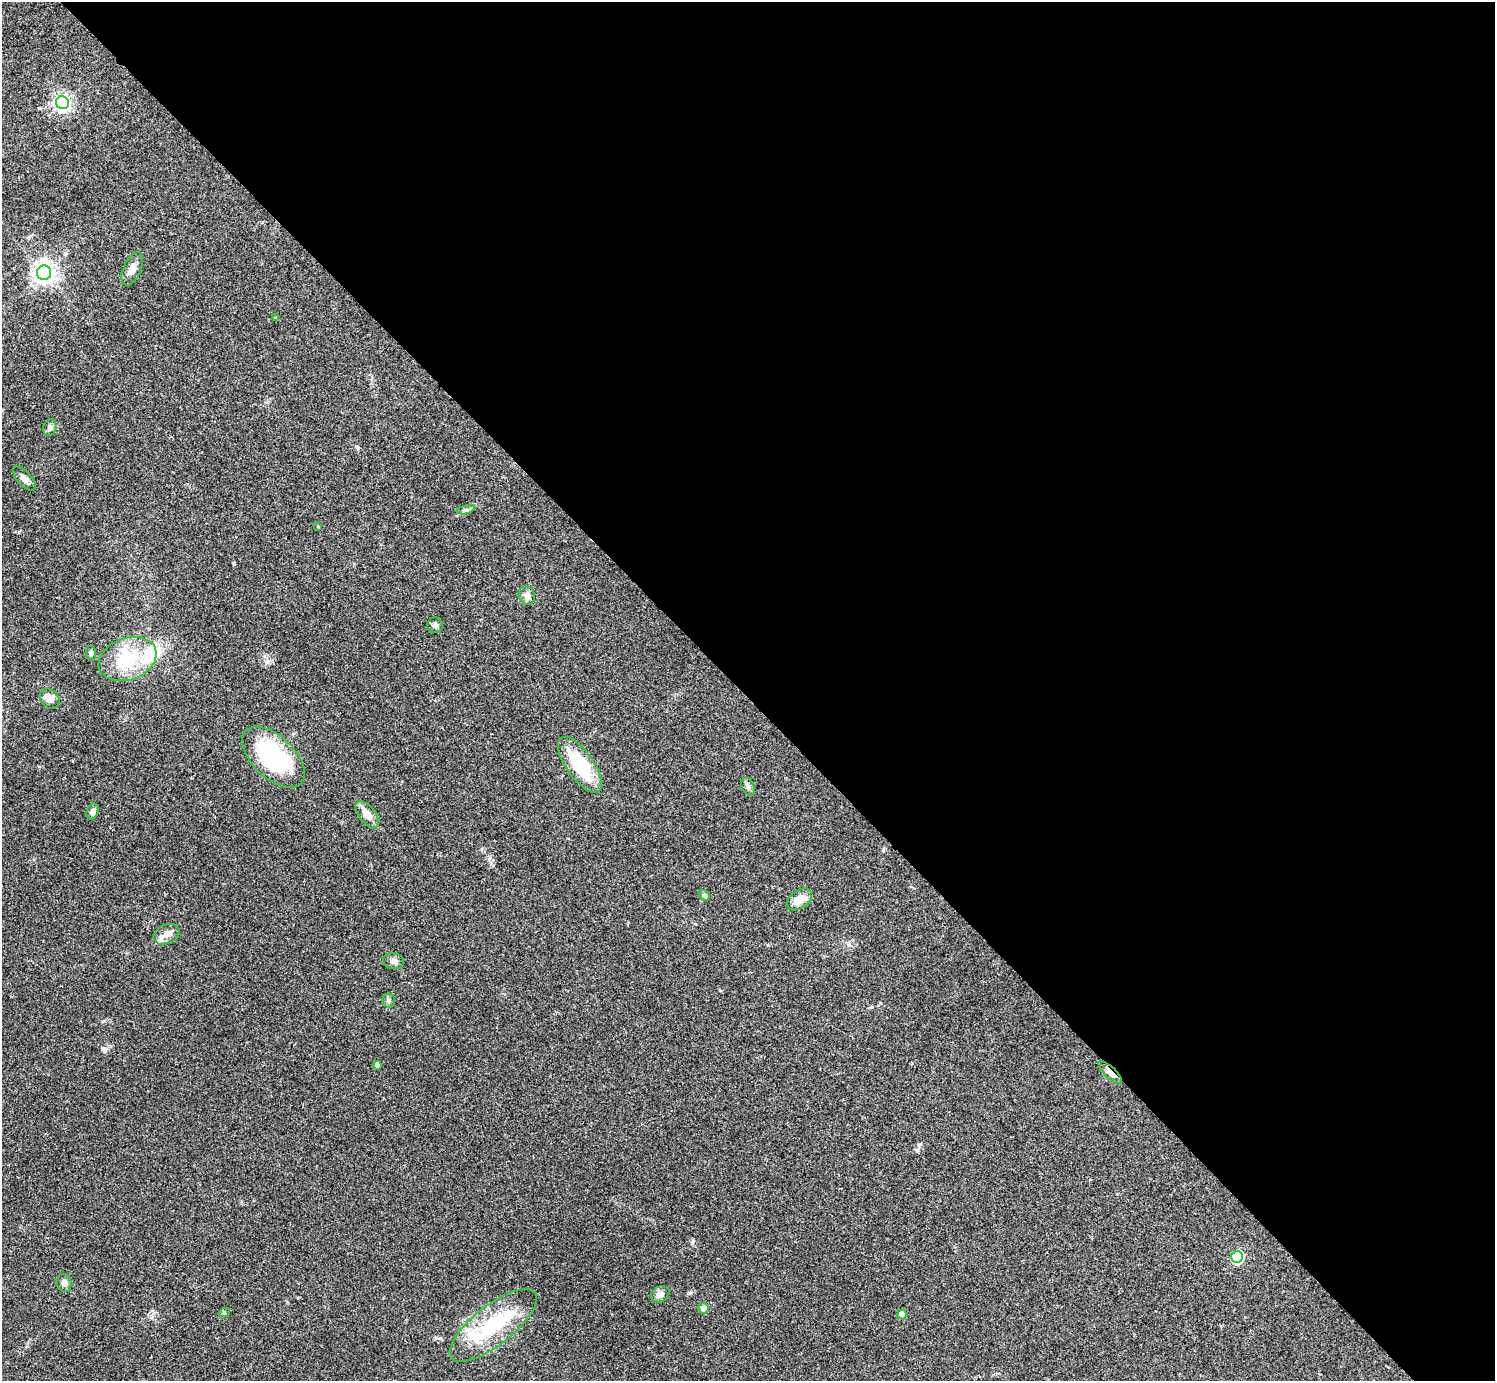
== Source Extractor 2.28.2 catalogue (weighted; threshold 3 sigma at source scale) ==
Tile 8 of 4 x 4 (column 4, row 2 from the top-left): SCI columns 4481-5973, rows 2917-4295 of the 5974 x 5972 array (HDU 1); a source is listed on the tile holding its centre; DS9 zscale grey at full resolution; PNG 1497 x 1383 px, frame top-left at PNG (2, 2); each listed source drawn as its Kron ellipse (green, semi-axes under 4 px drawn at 4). Shown black and unused: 51% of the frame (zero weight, under 2 of 3 exposures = <1% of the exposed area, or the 3 px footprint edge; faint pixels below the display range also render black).
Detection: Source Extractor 2.28.2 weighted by HDU 2 'WHT'; one run over the whole footprint, this tile lists its part. Background 0.0473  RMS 0.0066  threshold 0.0298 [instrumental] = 3 sigma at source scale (4.5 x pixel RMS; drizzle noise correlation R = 1.50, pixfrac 1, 0.05/0.05 arcsec/px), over >= 5 px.
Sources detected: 34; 1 inside a brighter object's white glare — neither listed nor drawn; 1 inside a brighter listed object's ellipse — not listed separately; the other 32 listed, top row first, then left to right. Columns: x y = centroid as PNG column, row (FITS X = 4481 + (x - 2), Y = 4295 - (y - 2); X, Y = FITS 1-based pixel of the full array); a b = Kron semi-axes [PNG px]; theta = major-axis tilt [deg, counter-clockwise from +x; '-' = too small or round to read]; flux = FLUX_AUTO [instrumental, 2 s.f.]
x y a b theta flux
62 103 6 6 - 210
132 269 18 9 66 5.1
44 273 7 7 - 450
275 318 4 3 - 0.68
50 427 8 6 74 2
24 479 15 7 -48 3
466 510 9 4 12 1.5
318 526 3 3 - 0.46
527 595 9 8 - 3.3
435 625 8 8 - 1.8
91 653 7 5 -88 2
127 659 30 21 20 35
50 699 11 9 -44 4.8
274 757 38 21 -43 66
580 765 33 13 -55 37
748 786 9 6 -63 1.8
93 811 8 5 68 2.3
367 814 16 8 -51 6.6
704 895 6 5 - 1.3
799 899 14 9 35 9.6
167 934 13 9 24 4.6
394 961 10 8 -10 2.9
388 1000 7 6 - 1.6
377 1065 4 4 - 3.3
1110 1073 15 5 -44 8.5
1237 1257 6 5 - 63
64 1283 9 7 -81 3
660 1294 10 7 27 4.2
704 1308 5 5 - 5.6
224 1313 6 3 20 0.79
902 1314 5 4 - 7.2
493 1325 53 20 38 45
Overlapping masked pixels (flux is a lower limit): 1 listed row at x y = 1110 1073
Unlisted compact peaks at least as high as the median listed source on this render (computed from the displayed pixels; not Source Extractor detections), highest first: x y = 357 447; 693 1241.